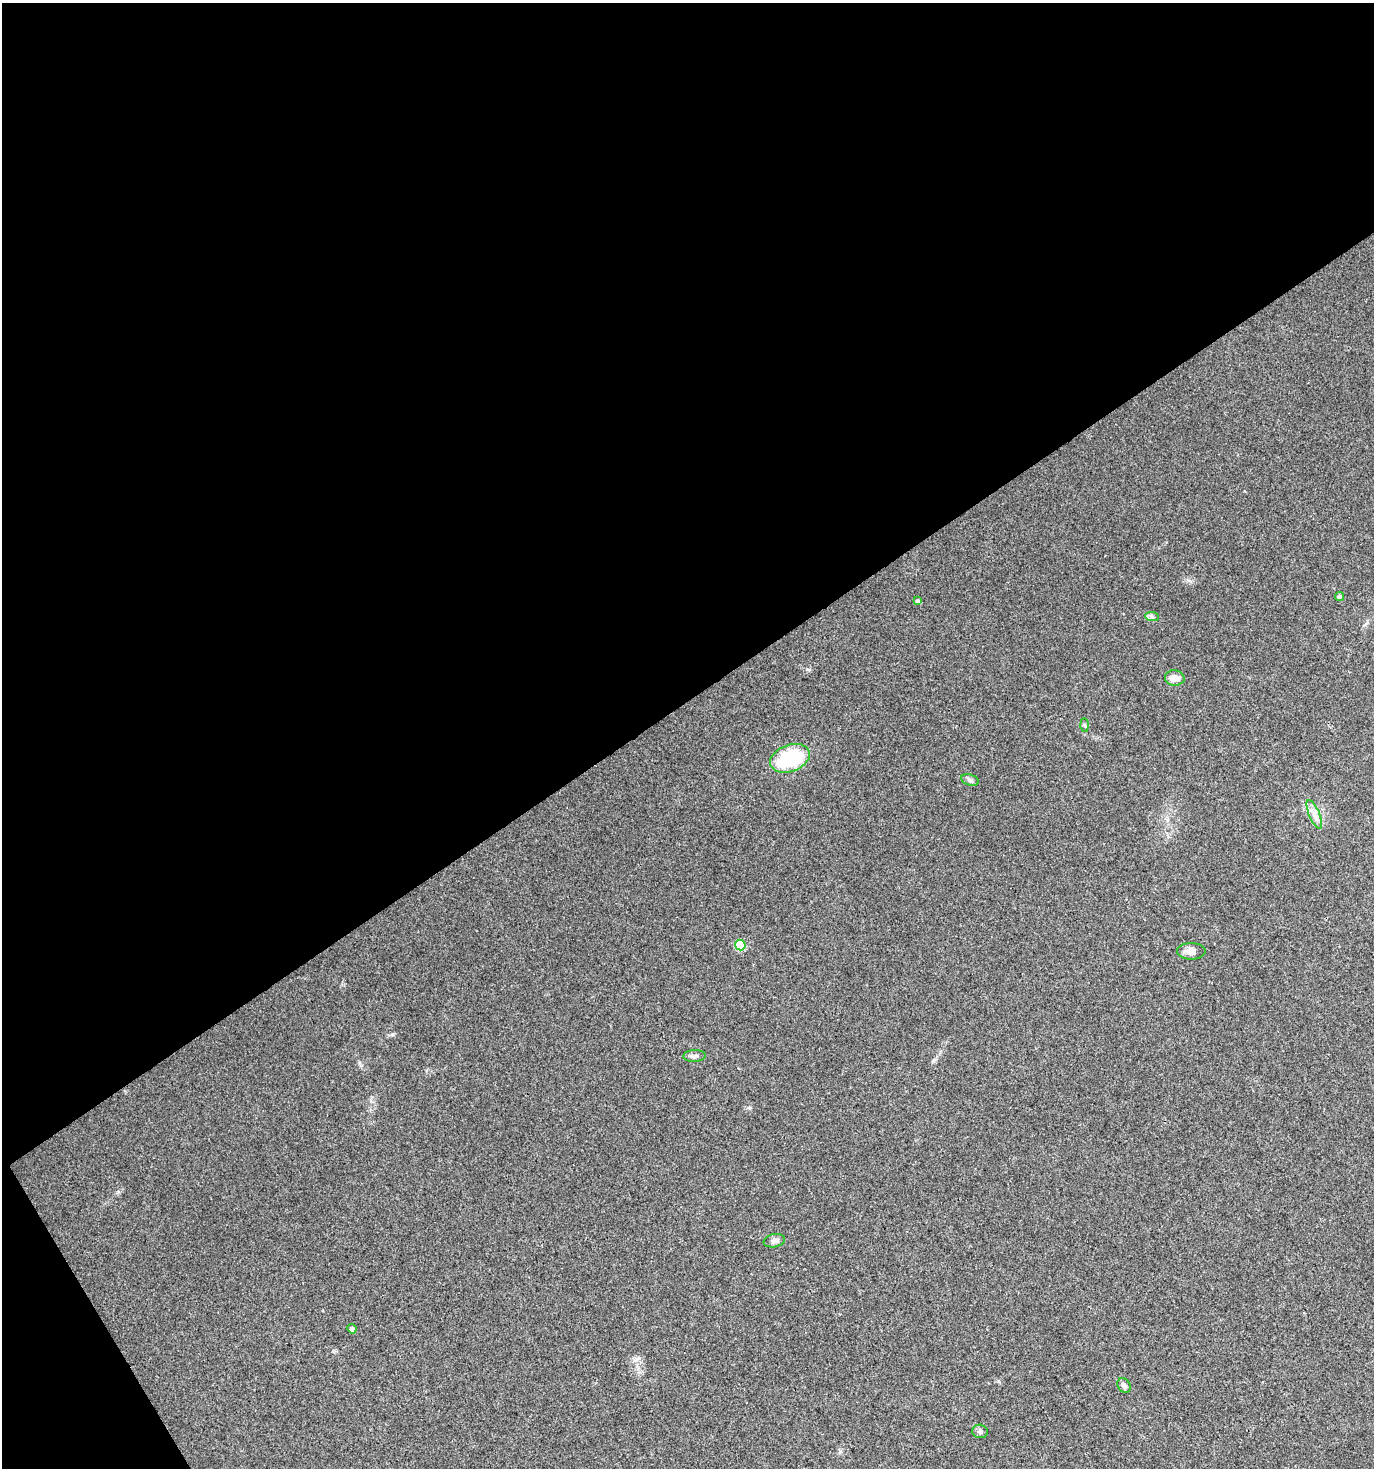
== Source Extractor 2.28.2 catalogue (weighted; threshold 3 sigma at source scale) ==
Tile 1 of 2 x 2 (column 1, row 1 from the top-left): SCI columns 68-1439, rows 1469-2934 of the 2895 x 2934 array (HDU 1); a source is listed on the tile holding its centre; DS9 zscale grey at full resolution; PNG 1376 x 1470 px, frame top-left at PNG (2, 3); each listed source drawn as its Kron ellipse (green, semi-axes under 4 px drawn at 4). Shown black and unused: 49% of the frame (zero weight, under 3 of 4 exposures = <1% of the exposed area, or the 3 px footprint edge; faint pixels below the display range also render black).
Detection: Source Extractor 2.28.2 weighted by HDU 2 'WHT'; one run over the whole footprint, this tile lists its part. Background 0.0242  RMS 0.0045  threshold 0.0202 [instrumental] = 3 sigma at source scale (4.5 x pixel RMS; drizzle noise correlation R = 1.50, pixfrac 1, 0.0396/0.0396 arcsec/px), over >= 5 px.
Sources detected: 15; all 15 listed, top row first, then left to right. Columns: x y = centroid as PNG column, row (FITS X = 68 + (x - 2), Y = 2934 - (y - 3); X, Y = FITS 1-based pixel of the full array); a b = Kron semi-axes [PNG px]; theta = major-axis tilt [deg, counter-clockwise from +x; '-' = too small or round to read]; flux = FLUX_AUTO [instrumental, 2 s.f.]
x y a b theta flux
1339 596 4 4 - 1.1
918 601 4 4 - 0.89
1152 617 7 4 -2 0.9
1175 678 10 7 -5 3.6
1085 725 6 4 -89 0.63
790 758 20 13 20 32
970 780 9 5 -16 1.1
1314 814 15 5 -67 2.8
740 945 5 5 - 15
1191 951 14 8 0 3.1
695 1056 11 6 2 1.4
774 1241 11 6 12 2
352 1329 5 4 - 1.8
1124 1386 8 6 -58 1.4
980 1431 8 7 - 1.3
Unlisted compact peaks at least as high as the median listed source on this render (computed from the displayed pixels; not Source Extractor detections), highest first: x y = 392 1034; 807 669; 749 1108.